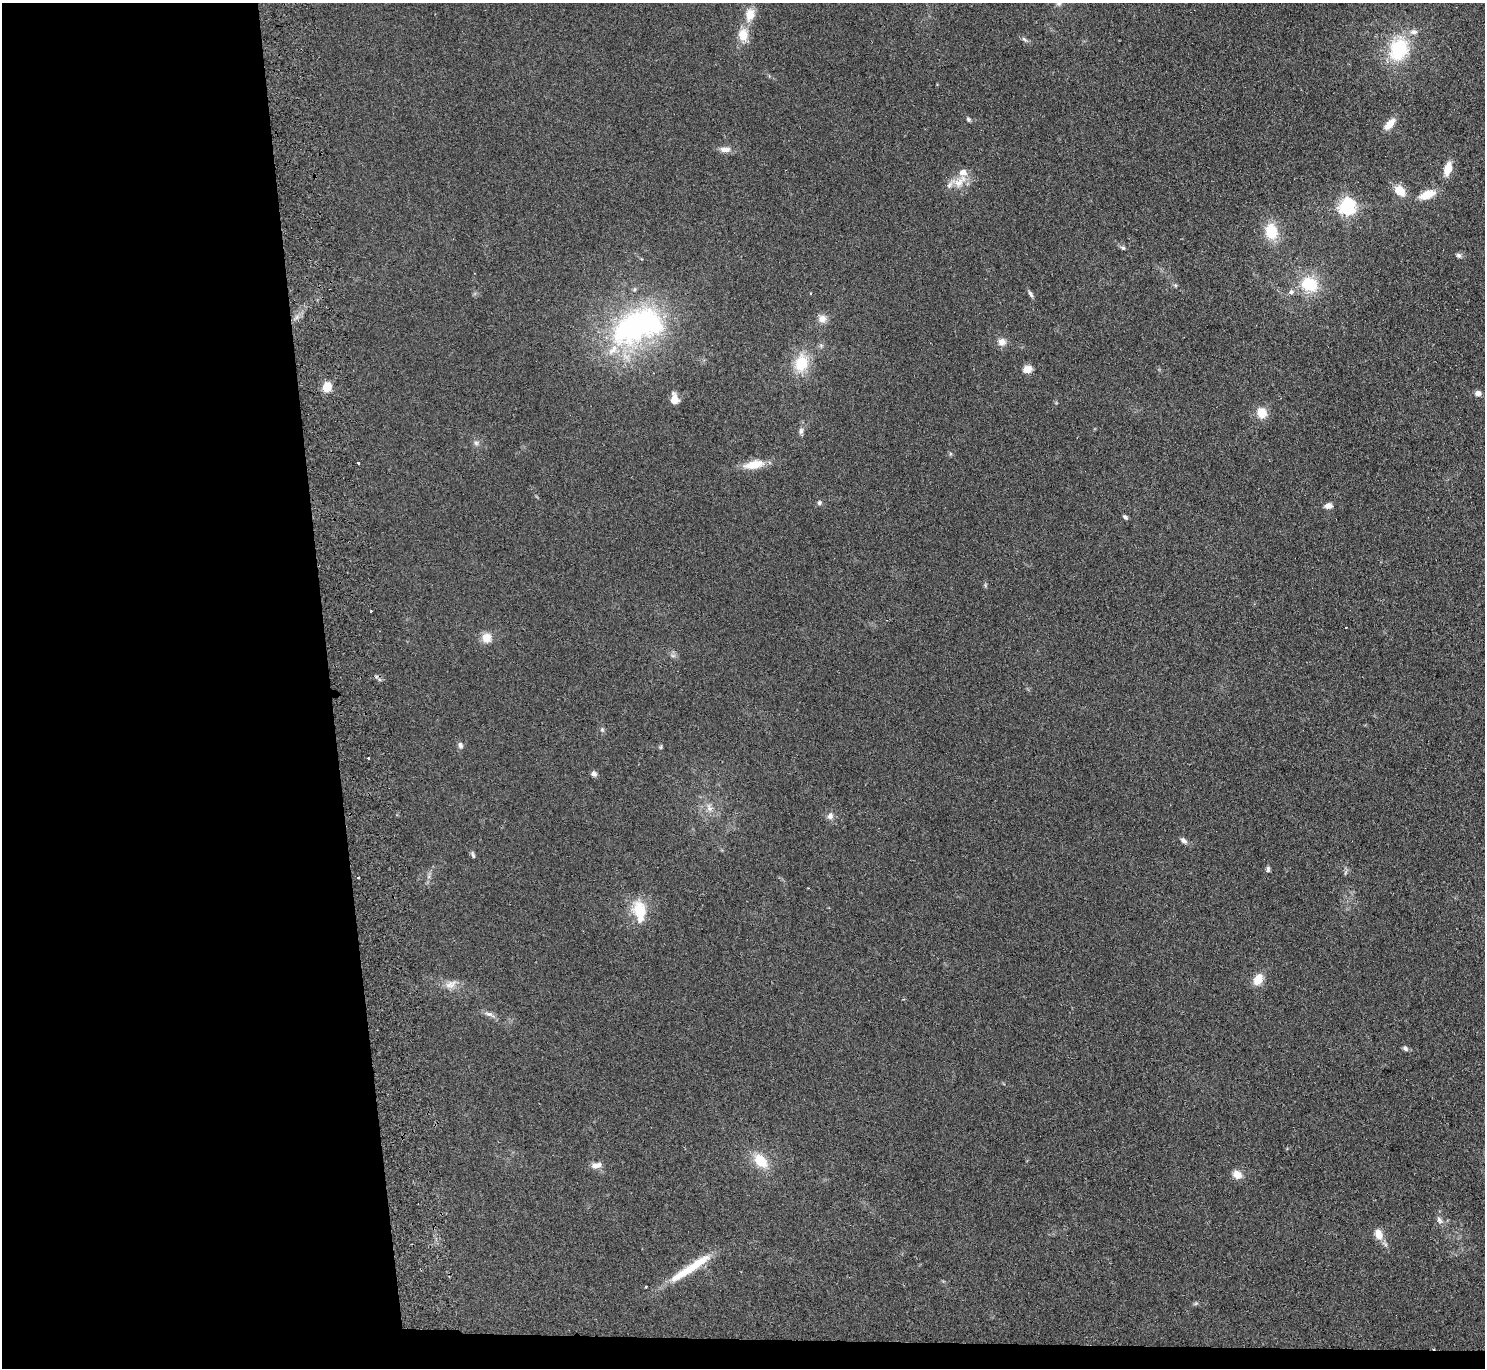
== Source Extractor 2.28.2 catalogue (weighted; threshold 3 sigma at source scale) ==
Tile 7 of 3 x 3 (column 1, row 3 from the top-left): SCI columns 56-1538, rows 203-1568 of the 4560 x 4425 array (HDU 1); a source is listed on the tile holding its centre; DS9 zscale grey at full resolution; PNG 1487 x 1370 px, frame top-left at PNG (2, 3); no overlay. Shown black and unused: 24% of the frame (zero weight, under 2 of 3 exposures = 3% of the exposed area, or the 3 px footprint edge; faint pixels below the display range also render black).
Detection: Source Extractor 2.28.2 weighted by HDU 2 'WHT'; one run over the whole footprint, this tile lists its part. Background 0.155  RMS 0.011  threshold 0.0494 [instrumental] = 3 sigma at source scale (4.5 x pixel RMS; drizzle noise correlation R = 1.50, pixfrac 1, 0.05/0.05 arcsec/px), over >= 5 px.
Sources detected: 71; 1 inside a brighter object's white glare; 1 cosmic-ray / hot-pixel residue — not listed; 6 inside a brighter listed object's ellipse — not listed separately; the other 63 listed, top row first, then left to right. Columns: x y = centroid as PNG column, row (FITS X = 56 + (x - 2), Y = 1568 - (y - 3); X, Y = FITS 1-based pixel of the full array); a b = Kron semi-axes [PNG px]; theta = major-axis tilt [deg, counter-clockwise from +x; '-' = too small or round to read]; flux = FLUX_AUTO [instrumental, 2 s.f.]
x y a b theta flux
1059 3 9 7 -89 3.9
750 15 19 12 81 15
743 35 17 12 -87 17
1024 39 11 5 -44 2.7
1398 49 28 21 69 65
968 119 6 5 - 1.8
1390 124 12 7 48 13
725 149 14 7 1 7.2
1448 168 13 7 74 16
960 181 24 11 45 16
1400 191 12 9 -43 16
1427 194 17 9 20 19
1347 207 7 6 - 360
1271 231 18 13 -76 31
1123 248 6 5 - 2.2
1459 255 7 6 - 2.6
1309 284 20 17 -25 40
1175 285 6 4 -44 1.5
1291 292 5 4 - 4.4
1030 294 10 5 -59 2.9
822 319 10 10 - 7.8
635 326 71 44 34 230
1002 342 10 9 - 7.5
801 363 18 14 73 33
1027 369 10 8 15 9.2
327 387 5 5 - 54
1478 393 7 6 - 4.6
674 399 13 8 -86 9.7
1262 413 13 11 -68 15
801 431 9 6 74 3.4
476 443 6 6 - 2.7
358 463 3 3 - 3.2
754 465 23 9 10 20
819 503 6 6 - 2.3
1328 506 9 7 7 5.7
1125 517 7 4 -43 2.2
371 611 3 2 - 1.7
1346 628 2 2 - 1.1
486 638 11 10 - 12
673 656 7 4 0 2.3
602 730 7 5 -70 2
460 745 9 6 -72 3.2
661 747 6 4 88 1.4
369 758 3 3 - 2.8
594 774 8 6 -56 3.2
709 808 13 7 -69 6.4
830 816 8 7 - 5.1
1184 841 10 6 -43 3.8
473 855 10 4 -72 2
1268 869 8 5 75 2.5
358 877 3 2 - 1.4
639 911 25 19 -78 31
1258 979 13 9 60 15
451 984 17 10 26 8.7
489 1014 15 6 -23 4.7
1405 1048 7 6 - 2.7
761 1161 20 13 -46 25
596 1165 14 7 11 7.7
1237 1175 11 9 -32 9.3
1439 1220 10 6 -64 4.1
1379 1234 14 10 -66 11
684 1272 46 11 32 35
1196 1303 7 4 19 1.5
Isophote crosses this tile's border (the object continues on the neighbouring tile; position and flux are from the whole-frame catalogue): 1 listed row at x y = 1059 3